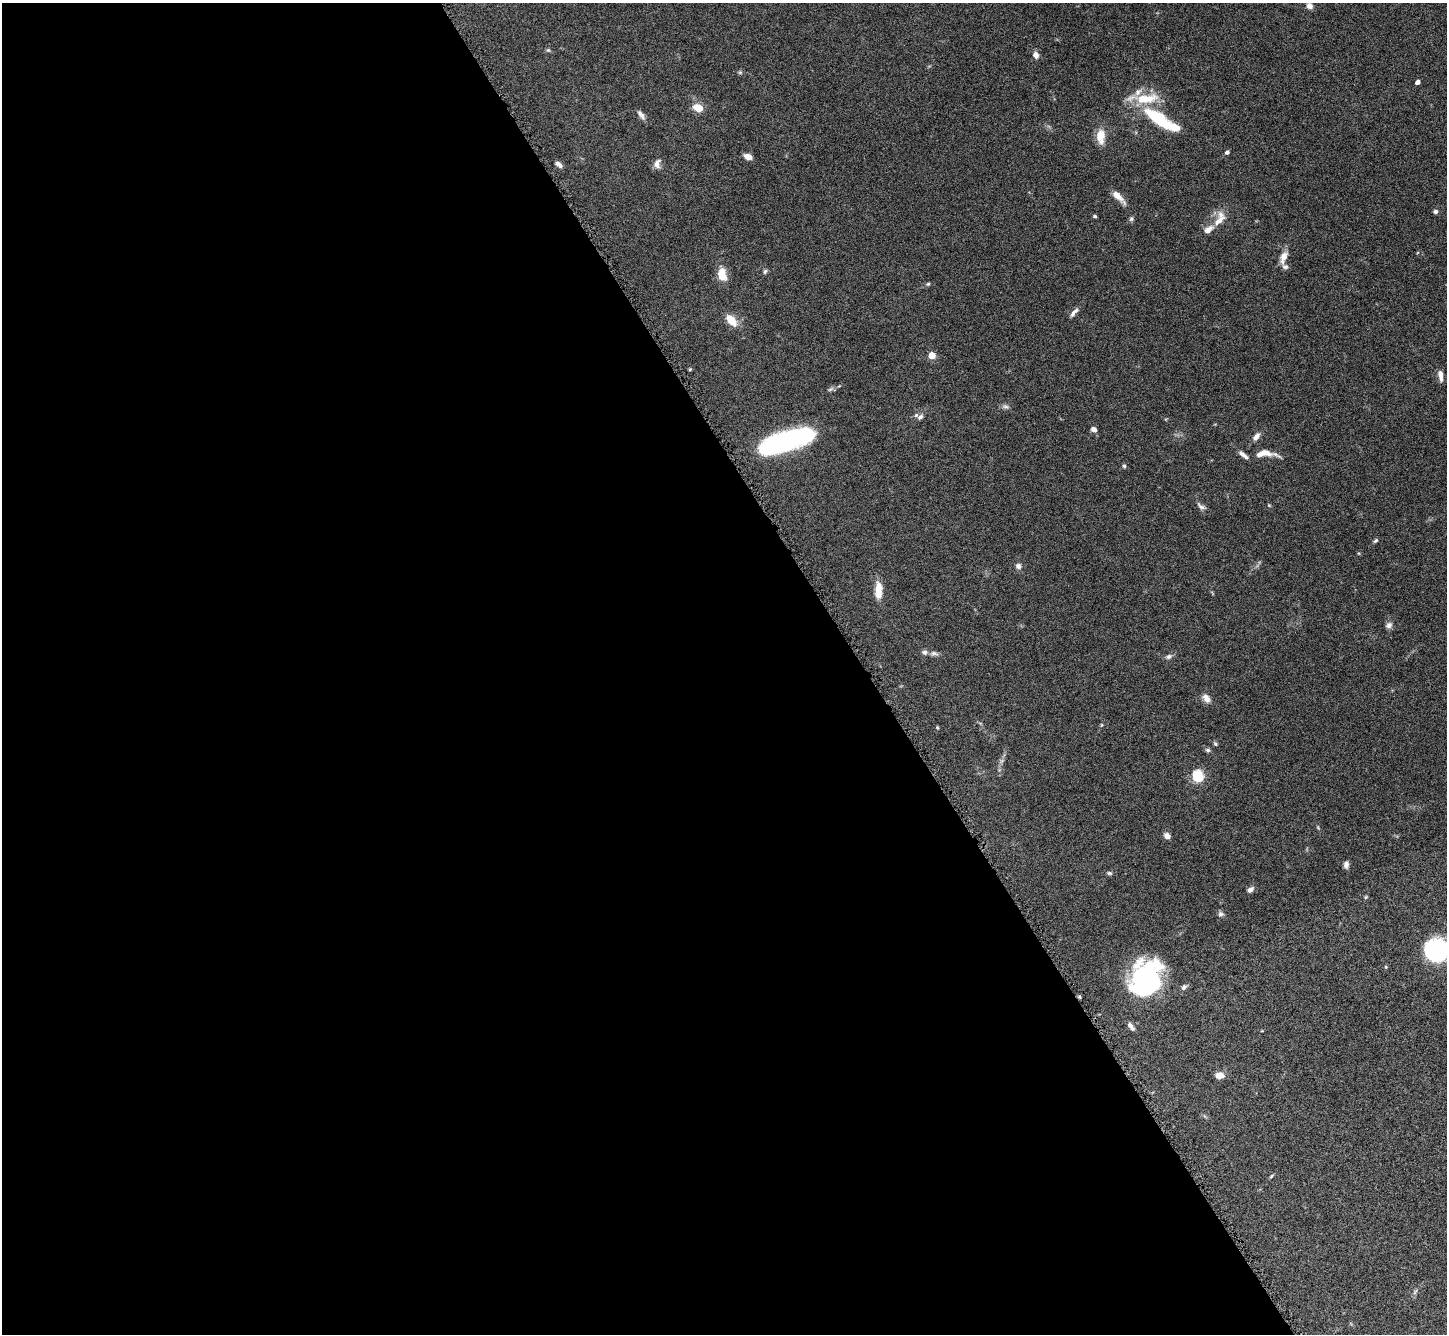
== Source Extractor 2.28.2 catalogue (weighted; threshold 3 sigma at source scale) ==
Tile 9 of 4 x 4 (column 1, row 3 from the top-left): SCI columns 15-1459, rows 1634-2965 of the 5805 x 5795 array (HDU 1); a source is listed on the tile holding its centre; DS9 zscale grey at full resolution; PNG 1449 x 1336 px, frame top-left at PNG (2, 3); no overlay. Shown black and unused: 60% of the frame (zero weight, under 8 of 16 exposures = <1% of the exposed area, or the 3 px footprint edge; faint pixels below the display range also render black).
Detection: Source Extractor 2.28.2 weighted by HDU 2 'WHT'; one run over the whole footprint, this tile lists its part. Background 0.0645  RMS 0.003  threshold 0.0124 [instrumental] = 3 sigma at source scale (4.09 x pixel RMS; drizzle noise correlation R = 1.36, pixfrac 0.8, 0.05/0.05 arcsec/px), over >= 5 px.
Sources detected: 71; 2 inside a brighter object's white glare — not listed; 4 inside a brighter listed object's ellipse — not listed separately; the other 65 listed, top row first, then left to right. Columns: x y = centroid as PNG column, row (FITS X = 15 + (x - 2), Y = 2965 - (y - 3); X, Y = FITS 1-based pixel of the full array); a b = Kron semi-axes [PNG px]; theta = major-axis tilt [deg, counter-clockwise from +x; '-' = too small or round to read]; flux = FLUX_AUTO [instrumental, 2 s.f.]
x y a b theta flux
1309 6 8 7 - 1.1
548 50 5 5 - 0.39
1036 55 7 6 - 1.5
740 72 6 5 - 0.4
1418 82 4 4 - 1.2
1138 92 12 8 52 2
698 108 6 5 - 7.6
641 115 14 5 -52 1.1
1158 118 35 13 -37 16
1100 136 19 10 -89 3.7
1227 152 6 4 25 0.55
748 157 8 6 -24 1.8
559 164 10 5 -42 1
657 164 13 8 83 1.5
1118 196 19 6 -44 2.6
1435 211 5 5 - 0.71
1095 216 4 3 - 0.44
1131 219 6 5 - 0.5
1219 221 20 8 36 3
1284 256 12 8 60 2.5
1285 267 11 7 -30 1.2
765 271 7 5 73 0.5
722 274 13 8 -79 4.8
928 284 5 5 - 0.37
1074 312 14 5 49 1.1
731 320 16 9 -48 3.8
932 355 5 5 - 7.2
690 369 5 3 - 0.29
1440 375 14 6 -84 1.5
830 389 9 4 33 0.53
1006 407 9 5 -13 0.75
920 417 10 6 44 0.98
1094 429 6 5 - 1.2
1256 437 10 6 54 1.3
785 441 48 14 19 58
1265 453 29 9 -2 3.7
1124 466 5 5 - 0.4
1269 505 5 3 - 0.25
1201 506 14 6 -36 1
1375 541 7 4 32 0.45
1018 566 7 7 - 0.99
878 590 21 8 90 3.9
1389 625 8 7 - 1
934 653 12 5 -12 0.97
1169 657 8 6 30 0.84
1206 698 11 7 -56 1.8
1101 725 5 3 - 0.27
937 727 4 4 - 0.28
1215 744 6 5 - 0.42
1208 750 7 5 -17 0.54
1198 776 7 7 - 11
1167 836 7 6 - 1.4
1346 865 8 6 85 0.98
1109 873 7 5 -15 0.48
1250 889 8 5 40 1.1
1366 897 6 4 71 0.32
1221 914 7 6 - 0.76
1437 950 19 18 - 36
1386 967 4 4 - 0.31
1144 983 38 23 86 39
1184 987 7 5 42 0.75
1131 1026 11 5 -53 1
1220 1075 8 6 2 2.7
1271 1176 6 4 45 0.33
1415 1292 9 3 58 0.51
Isophote crosses this tile's border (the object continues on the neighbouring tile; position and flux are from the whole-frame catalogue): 1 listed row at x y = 1437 950